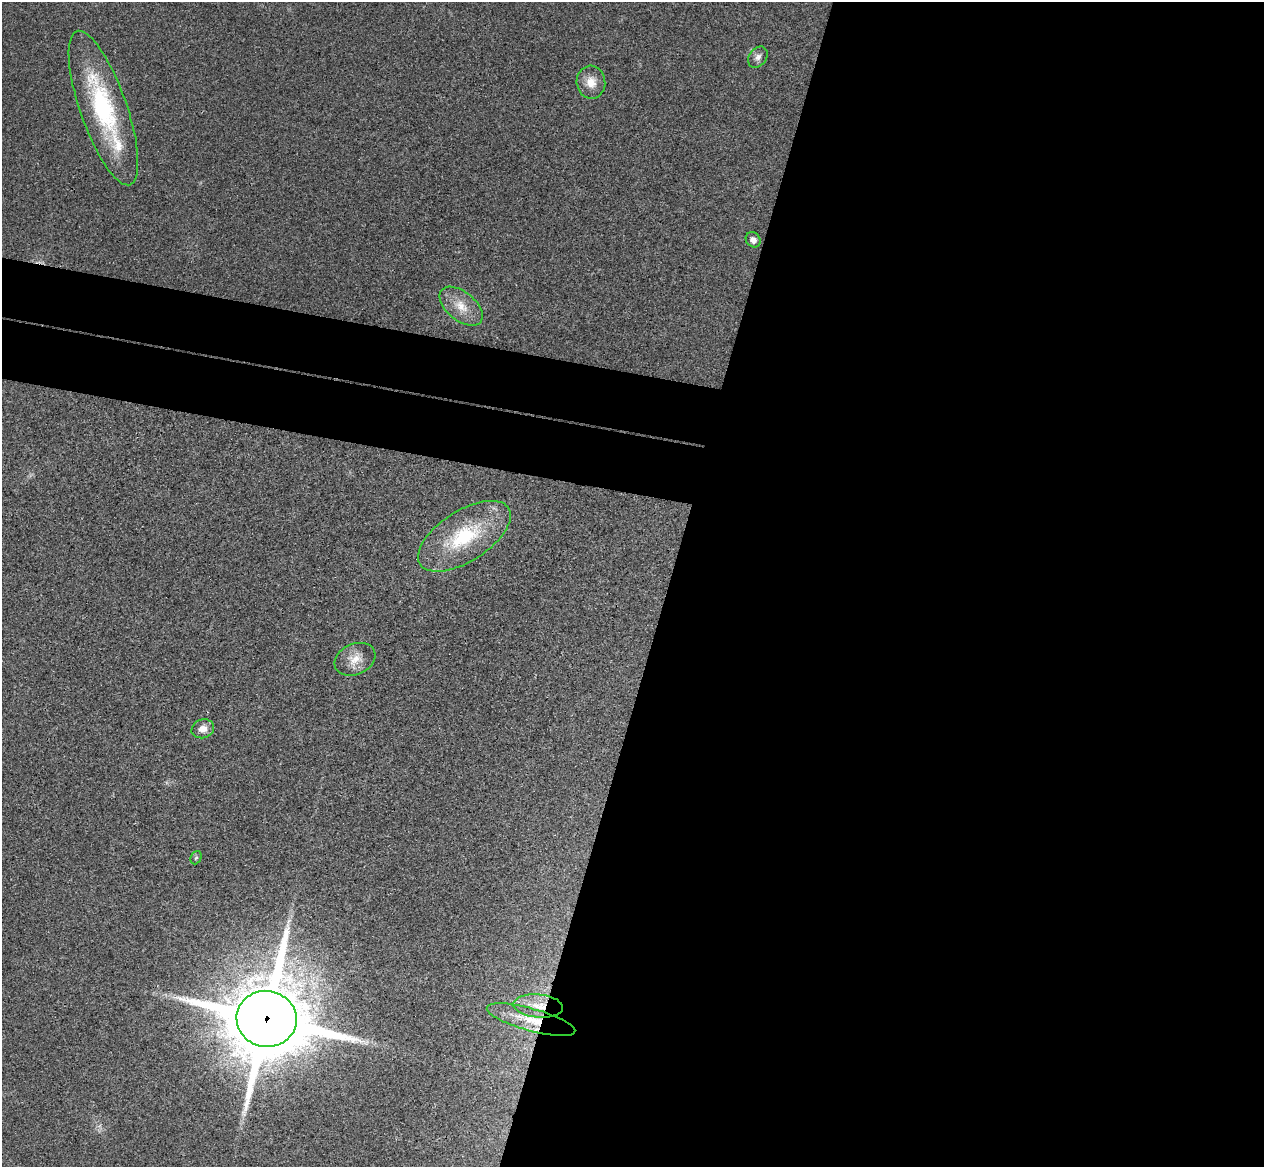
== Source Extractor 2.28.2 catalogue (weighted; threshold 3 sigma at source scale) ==
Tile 12 of 4 x 4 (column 4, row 3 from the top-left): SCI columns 3803-5064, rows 1467-2631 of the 5084 x 5145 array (HDU 1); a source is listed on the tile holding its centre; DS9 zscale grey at full resolution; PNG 1266 x 1169 px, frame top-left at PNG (2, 2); each listed source drawn as its Kron ellipse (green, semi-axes under 4 px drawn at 4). Shown black and unused: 53% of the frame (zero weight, under 3 of 4 exposures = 6% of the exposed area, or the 3 px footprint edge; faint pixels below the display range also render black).
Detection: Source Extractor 2.28.2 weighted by HDU 2 'WHT'; one run over the whole footprint, this tile lists its part. Background 0.0253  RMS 0.0061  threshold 0.0274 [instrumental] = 3 sigma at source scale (4.5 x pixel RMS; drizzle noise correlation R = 1.50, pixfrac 1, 0.05/0.05 arcsec/px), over >= 5 px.
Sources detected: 13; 1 inside a brighter listed object's ellipse — not listed separately; the other 12 listed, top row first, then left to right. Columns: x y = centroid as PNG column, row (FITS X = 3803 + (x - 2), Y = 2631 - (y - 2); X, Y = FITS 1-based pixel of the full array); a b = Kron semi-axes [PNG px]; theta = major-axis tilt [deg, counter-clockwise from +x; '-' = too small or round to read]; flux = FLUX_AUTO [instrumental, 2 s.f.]
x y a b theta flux
758 57 11 8 52 3.1
591 82 16 14 -85 8.6
103 108 81 23 -71 80
753 240 8 7 - 3.7
461 306 25 14 -39 12
464 536 52 25 33 48
355 659 21 15 24 9
203 729 11 9 17 5.1
196 858 7 5 65 1.1
538 1006 25 11 -5 11
267 1019 30 28 -9 7200
531 1020 46 11 -15 18
Overlapping masked pixels (flux is a lower limit): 3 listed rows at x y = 538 1006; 267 1019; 531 1020